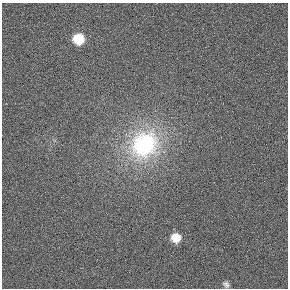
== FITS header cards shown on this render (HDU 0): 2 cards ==
NAXIS1  =                  286
NAXIS2  =                  286

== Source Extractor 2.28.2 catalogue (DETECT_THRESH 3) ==
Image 286 x 286 px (HDU 0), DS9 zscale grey, 1 PNG px = 1 image px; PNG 290 x 290 px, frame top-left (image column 1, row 286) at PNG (2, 3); no overlay
Background 0.00801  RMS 0.048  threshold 0.144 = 3 sigma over >= 5 px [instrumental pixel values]
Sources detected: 4; all 4 listed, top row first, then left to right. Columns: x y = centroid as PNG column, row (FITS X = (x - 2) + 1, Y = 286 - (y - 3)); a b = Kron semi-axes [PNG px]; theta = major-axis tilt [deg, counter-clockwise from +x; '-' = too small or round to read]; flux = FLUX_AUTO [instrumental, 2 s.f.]
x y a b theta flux
79 39 7 7 - 240
144 144 37 32 46 430
176 238 6 6 - 110
226 284 10 7 -43 13